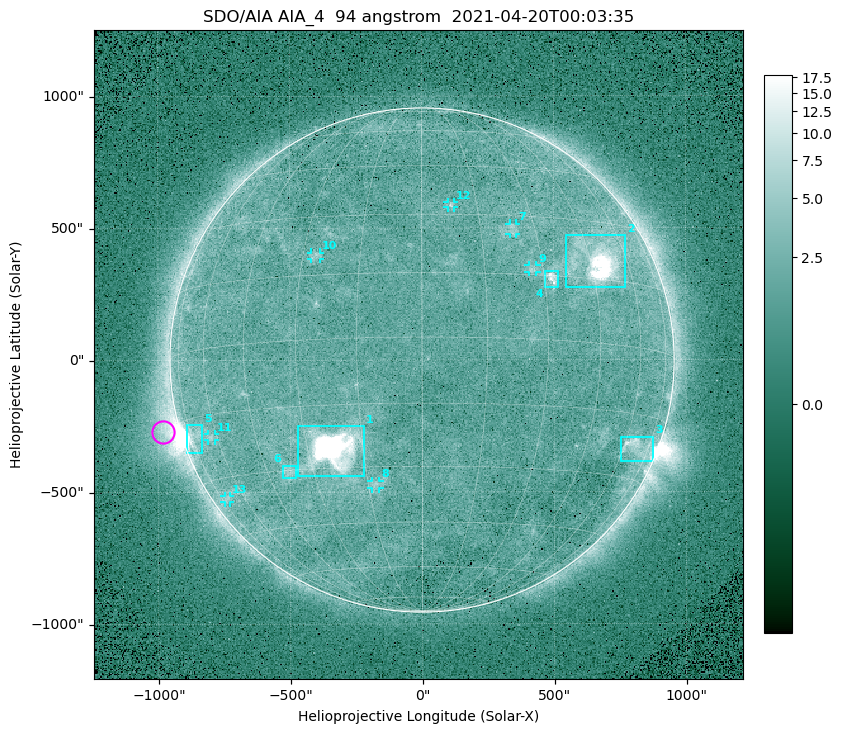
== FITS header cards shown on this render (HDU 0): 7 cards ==
TELESCOP= 'SDO/AIA '
INSTRUME= 'AIA_4   '
WAVELNTH=                   94
WAVEUNIT= 'angstrom'
DATE-OBS= '2021-04-20T00:03:35.12'
CTYPE1  = 'HPLN-TAN'
CTYPE2  = 'HPLT-TAN'

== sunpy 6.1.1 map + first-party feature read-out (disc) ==
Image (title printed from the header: SDO/AIA AIA_4  94 angstrom  2021-04-20T00:03:35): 512 x 512 px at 4.8 arcsec/px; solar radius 955 arcsec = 199 px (full disc in frame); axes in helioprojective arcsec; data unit not stated in the header (colour bar unlabelled)
Orientation: roll -0.137 deg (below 1 deg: not rotated)
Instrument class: DISC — disc imager (sunpy class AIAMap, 94 A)
Bright regions (active regions / flare kernels): reference = the median radial profile (limb darkening/brightening removed); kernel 5 px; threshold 5 sigma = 2.51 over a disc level ~1.77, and >= 1.15x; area >= 9 px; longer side >= 5 px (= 24 arcsec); searched inside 0.97 R_sun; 13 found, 13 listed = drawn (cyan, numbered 1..; 7 of them under ~33 arcsec drawn as corner ticks so the feature stays visible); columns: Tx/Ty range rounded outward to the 10 arcsec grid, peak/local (2 s.f.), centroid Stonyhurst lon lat
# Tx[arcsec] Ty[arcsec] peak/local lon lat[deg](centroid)
1 -470..-220 -440..-250 1066 -23 -25
2 540..770 270..470 49 +48 +20
3 750..880 -390..-290 4.3 +67 -22
4 460..520 270..340 5.9 +32 +14
5 -900..-830 -350..-240 6.6 -73 -19
6 -530..-480 -450..-400 3 -38 -30
7 330..360 470..520 2.8 +24 +26
8 -190..-160 -490..-450 3 -13 -35
9 400..440 330..360 3.1 +27 +16
10 -420..-380 380..410 2.8 -27 +20
11 -810..-780 -300..-280 2.9 -63 -20
12 100..130 580..600 2.8 +8 +33
13 -750..-730 -540..-510 2.3 -71 -35
Off-limb structures (1.02-1.3 R_sun): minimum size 50 px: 6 found; the strongest spans PA ~90..115 deg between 1.02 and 1.22 R_sun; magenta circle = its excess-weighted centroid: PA ~105 deg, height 1.07 R_sun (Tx ~-980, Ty ~-270 arcsec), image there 4.6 x the reference